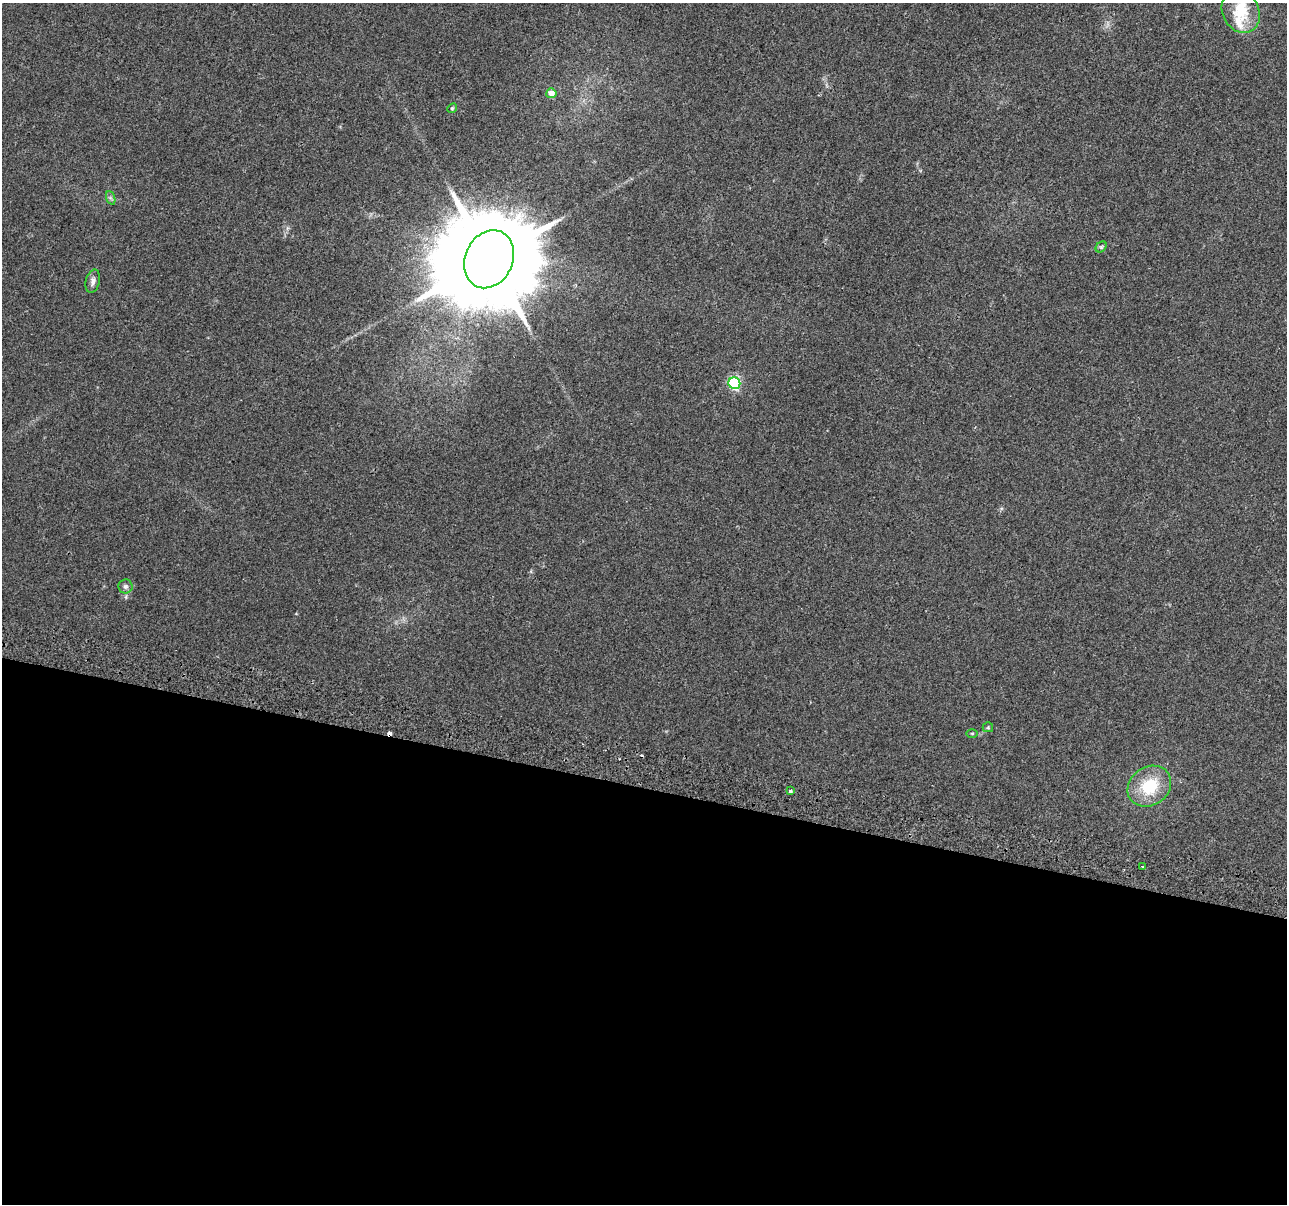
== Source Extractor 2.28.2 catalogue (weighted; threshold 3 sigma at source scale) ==
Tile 14 of 4 x 4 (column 2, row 4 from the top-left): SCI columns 1346-2630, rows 345-1546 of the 5252 x 5438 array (HDU 1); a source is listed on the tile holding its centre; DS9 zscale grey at full resolution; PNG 1289 x 1206 px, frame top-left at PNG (2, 3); each listed source drawn as its Kron ellipse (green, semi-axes under 4 px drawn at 4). Shown black and unused: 35% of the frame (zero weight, under 2 of 3 exposures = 4% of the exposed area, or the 3 px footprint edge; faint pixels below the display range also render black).
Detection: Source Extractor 2.28.2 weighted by HDU 2 'WHT'; one run over the whole footprint, this tile lists its part. Background 0.0402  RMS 0.0053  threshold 0.024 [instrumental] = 3 sigma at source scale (4.5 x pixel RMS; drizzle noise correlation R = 1.50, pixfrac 1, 0.0396/0.0396 arcsec/px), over >= 5 px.
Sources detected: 18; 2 cosmic-ray / hot-pixel residue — neither listed nor drawn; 2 inside a brighter listed object's ellipse — not listed separately; the other 14 listed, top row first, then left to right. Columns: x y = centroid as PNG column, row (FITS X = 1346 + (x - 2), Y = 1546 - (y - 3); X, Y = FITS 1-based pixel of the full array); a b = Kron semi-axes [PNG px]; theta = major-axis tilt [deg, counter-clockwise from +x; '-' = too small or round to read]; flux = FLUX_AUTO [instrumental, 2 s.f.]
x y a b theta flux
1241 12 22 18 -60 16
551 93 5 5 - 5.7
452 108 5 4 - 0.61
111 198 7 4 -70 1.1
1101 247 6 5 - 1
489 259 30 24 65 13000
93 281 12 7 75 2.4
734 383 6 6 - 64
125 586 7 7 - 1.5
988 727 5 5 - 0.67
972 733 6 4 0 0.62
1149 786 23 19 36 23
790 791 3 3 - 2.4
1142 867 3 3 - 1.7